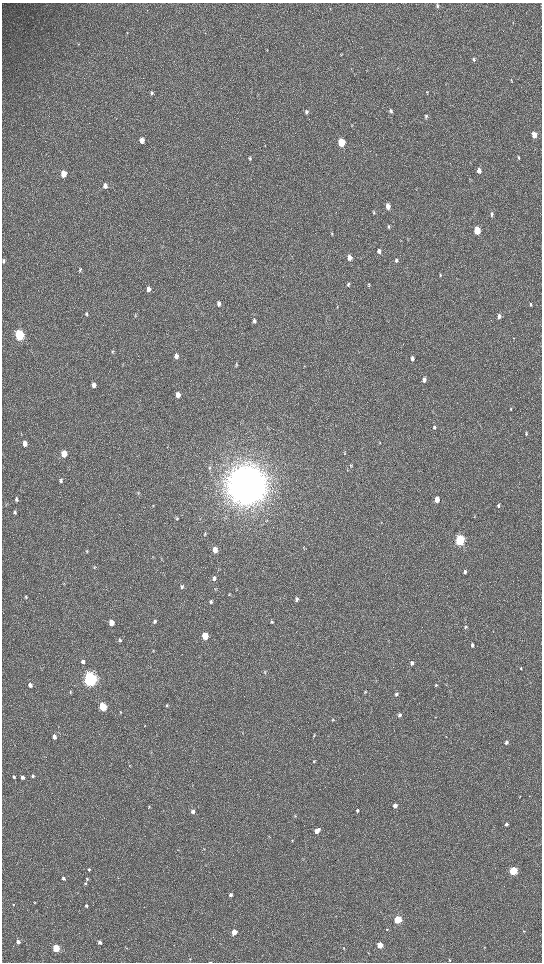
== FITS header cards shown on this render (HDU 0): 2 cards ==
NAXIS1  =                 1080 / length of data axis 1
NAXIS2  =                 1920 / length of data axis 2

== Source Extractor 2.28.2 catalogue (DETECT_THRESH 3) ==
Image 1080 x 1920 px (HDU 0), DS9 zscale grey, zoomed out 1/2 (1 PNG px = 2 x 2 image px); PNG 544 x 964 px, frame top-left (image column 1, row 1919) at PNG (2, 3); no overlay
Background 516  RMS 35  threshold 105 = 3 sigma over >= 5 px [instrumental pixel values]
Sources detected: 149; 4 cannot appear on this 1/2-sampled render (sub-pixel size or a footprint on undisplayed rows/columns) and are not listed; the other 145 listed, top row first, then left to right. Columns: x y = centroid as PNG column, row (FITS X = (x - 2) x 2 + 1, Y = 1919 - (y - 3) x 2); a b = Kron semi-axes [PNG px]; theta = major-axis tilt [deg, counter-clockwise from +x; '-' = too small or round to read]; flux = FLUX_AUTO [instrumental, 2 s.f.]
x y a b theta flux
437 6 5 3 - 1.1e+04
513 22 4 2 - 3.6e+03
127 33 3 2 - 3.6e+03
78 44 3 2 - 3.8e+03
341 55 4 2 - 4.6e+03
474 60 6 4 -74 1.3e+04
354 75 4 2 - 3.4e+03
511 81 5 3 - 7.0e+03
152 93 6 4 77 1.4e+04
391 110 5 4 - 1.3e+04
307 112 6 4 -82 1.5e+04
426 116 5 4 - 1.3e+04
534 135 4 3 - 1.2e+05
142 140 5 4 - 6.5e+04
341 142 5 4 - 3.9e+05
518 157 5 3 - 9.8e+03
250 158 5 3 - 8.1e+03
479 170 5 4 - 4.5e+04
63 174 5 4 - 1.1e+05
105 186 6 4 -88 3.6e+04
388 206 5 4 - 6.5e+04
373 212 6 4 -66 1.1e+04
492 214 6 4 86 1.8e+04
389 226 5 4 - 9.3e+03
477 230 5 4 - 3.1e+05
332 234 4 3 - 6.1e+03
407 240 5 2 - 5.9e+03
379 251 5 4 - 2.7e+04
349 257 6 5 - 4.5e+04
396 260 5 4 - 1.2e+04
4 261 6 3 81 1.1e+04
80 270 7 4 -79 1.3e+04
440 275 5 3 - 9.6e+03
348 284 6 4 85 1.3e+04
369 284 4 3 - 6.6e+03
369 286 4 3 - 6.0e+03
148 289 6 5 - 3.0e+04
219 304 6 4 86 2.4e+04
531 304 6 3 -89 1.2e+04
337 306 4 2 - 5.4e+03
86 314 6 4 -79 1.2e+04
135 315 3 3 - 5.0e+03
499 316 5 4 - 3.2e+04
254 321 6 4 88 1.7e+04
19 335 6 4 -86 9.8e+05
514 338 3 2 - 3.3e+03
112 352 4 3 - 6.9e+03
176 356 6 4 -89 3.4e+04
412 359 5 4 - 2.4e+04
236 364 5 3 - 7.3e+03
424 380 5 4 - 2.8e+04
94 385 5 4 - 3.6e+04
178 395 5 4 - 5.2e+04
511 409 6 3 87 9.9e+03
434 427 7 4 87 1.4e+04
526 433 5 3 - 7.5e+03
24 443 6 4 -89 4.2e+04
64 454 6 4 -87 1.3e+05
351 465 4 4 - 7.0e+03
209 468 5 5 - 1.2e+04
61 480 6 4 88 1.7e+04
246 485 14 13 - 2.5e+07
138 492 5 3 - 8.0e+03
16 499 6 4 -79 1.5e+04
437 499 5 4 - 7.3e+04
498 506 6 4 -88 1.2e+04
15 512 5 3 - 1.2e+04
176 519 5 4 - 8.8e+03
205 534 4 3 - 6.1e+03
460 540 5 4 - 9.9e+05
215 550 5 4 - 6.6e+04
87 551 5 3 - 8.0e+03
153 557 3 2 - 4.2e+03
162 559 5 2 - 4.4e+03
95 567 5 4 - 9.3e+03
465 572 5 4 - 1.7e+04
214 578 5 4 - 1.9e+04
182 587 5 4 - 1.2e+04
26 597 4 3 - 6.5e+03
297 599 5 4 - 1.6e+04
211 602 5 4 - 1.3e+04
155 621 5 4 - 1.5e+04
111 622 5 4 - 8.4e+04
271 622 4 3 - 8.9e+03
466 627 6 3 67 9.0e+03
205 636 5 4 - 2.0e+05
120 640 6 4 -74 1.2e+04
472 645 5 4 - 2.1e+04
153 650 5 3 - 6.2e+03
83 662 6 5 - 2.1e+04
412 663 5 4 - 2.5e+04
521 668 4 3 - 5.1e+03
265 672 5 3 - 6.1e+03
90 679 6 5 - 3.5e+06
30 685 5 4 - 3.6e+04
436 685 5 3 - 9.1e+03
366 691 4 3 - 6.9e+03
70 692 4 3 - 6.5e+03
397 694 4 4 - 1.2e+04
167 705 5 4 - 9.3e+03
103 707 5 4 - 4.7e+05
120 712 4 3 - 5.8e+03
399 715 4 4 - 1.7e+04
333 720 3 3 - 5.0e+03
314 735 5 3 - 6.2e+03
54 736 5 4 - 3.6e+04
506 742 4 3 - 1.9e+04
314 761 4 3 - 6.8e+03
33 776 5 4 - 1.1e+04
14 777 4 3 - 1.4e+04
22 777 4 4 - 2.2e+04
520 796 3 3 - 3.2e+03
395 806 4 4 - 3.2e+04
149 807 4 2 - 4.7e+03
357 811 4 3 - 1.2e+04
193 812 4 4 - 2.7e+04
295 816 4 3 - 6.3e+03
506 824 4 3 - 1.7e+04
317 831 6 4 47 5.9e+04
269 837 4 2 - 3.0e+03
292 841 4 2 - 4.6e+03
204 849 3 2 - 3.9e+03
89 869 4 3 - 1.1e+04
513 871 4 4 - 5.7e+05
63 878 4 3 - 1.9e+04
87 879 4 4 - 9.7e+03
85 883 4 4 - 8.9e+03
231 895 4 3 - 1.8e+04
34 902 3 3 - 5.1e+03
13 904 3 3 - 5.4e+03
86 906 3 3 - 1.2e+04
398 920 4 4 - 5.0e+05
387 930 3 3 - 6.1e+03
524 931 4 2 - 3.9e+03
234 932 4 3 - 1.1e+05
18 942 4 4 - 2.9e+04
100 942 3 3 - 2.6e+04
380 945 4 3 - 1.5e+05
56 948 4 3 - 4.0e+05
126 948 4 2 - 3.8e+03
344 948 3 3 - 4.5e+03
368 953 3 2 - 3.6e+03
190 959 3 3 - 6.1e+03
449 960 3 3 - 5.9e+03
210 962 3 1 - 3.3e+03
At the frame edge (FLAGS 8, measured only in part): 1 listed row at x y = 210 962
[4 sub-pixel or undisplayed-footprint detections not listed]